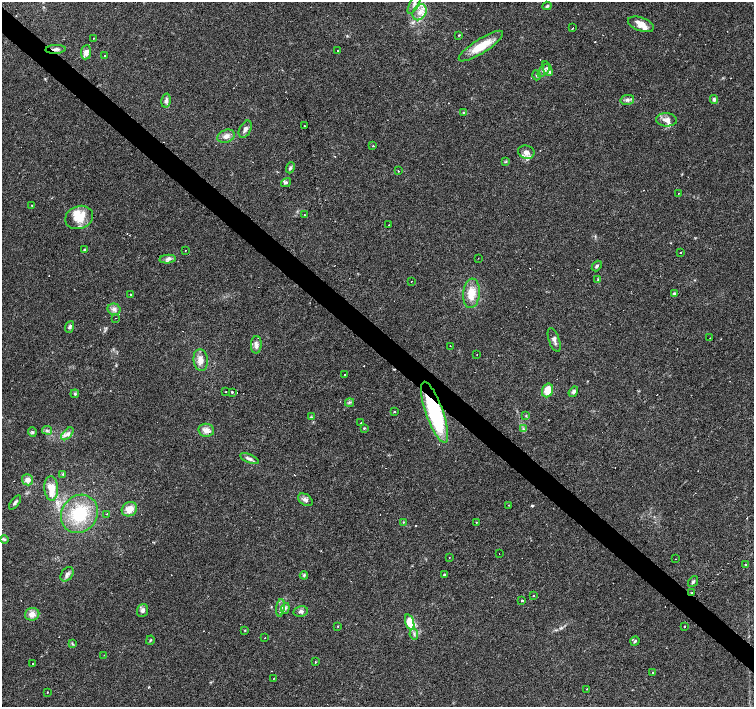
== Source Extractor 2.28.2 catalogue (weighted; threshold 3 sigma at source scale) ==
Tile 11 of 4 x 4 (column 3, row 3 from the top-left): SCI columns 3010-4512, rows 1637-3045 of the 6016 x 6022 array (HDU 1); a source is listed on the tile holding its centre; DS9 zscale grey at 2 x 2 block average (1 PNG px = mean of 2 x 2 image px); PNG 756 x 709 px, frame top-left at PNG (2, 2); each listed source drawn as its Kron ellipse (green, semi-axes under 4 px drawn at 4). Shown black and unused: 4% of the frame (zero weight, under 3 of 4 exposures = <1% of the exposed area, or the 3 px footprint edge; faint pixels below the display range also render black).
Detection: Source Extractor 2.28.2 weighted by HDU 2 'WHT'; one run over the whole footprint, this tile lists its part. Background 0.038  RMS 0.0036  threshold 0.0164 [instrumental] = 3 sigma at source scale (4.5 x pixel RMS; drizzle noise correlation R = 1.50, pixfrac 1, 0.0396/0.0396 arcsec/px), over >= 5 px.
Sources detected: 148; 22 cosmic-ray / hot-pixel residue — neither listed nor drawn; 9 inside a brighter listed object's ellipse — not listed separately; the other 117 listed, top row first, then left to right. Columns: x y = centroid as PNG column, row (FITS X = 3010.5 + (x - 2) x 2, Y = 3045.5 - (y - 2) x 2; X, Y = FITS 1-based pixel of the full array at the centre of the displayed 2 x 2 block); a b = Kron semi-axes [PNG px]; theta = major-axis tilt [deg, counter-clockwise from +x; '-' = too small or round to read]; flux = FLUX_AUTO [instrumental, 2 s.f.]
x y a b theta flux
414 3 12 4 63 4.2
547 6 5 4 - 1.4
419 12 8 6 57 6.4
641 24 13 6 -20 6.4
572 28 2 2 - 2.3
459 35 3 2 - 0.6
93 38 3 2 - 0.6
481 46 26 7 33 20
56 49 10 3 2 3
337 51 2 2 - 0.96
86 52 7 5 85 5.6
105 56 2 2 - 1.6
547 69 8 4 -66 2.5
544 70 8 4 47 2.5
536 75 5 3 - 1
714 99 4 4 - 2.3
627 100 7 5 13 2.6
166 101 7 4 78 3.4
463 112 3 2 - 0.56
667 120 10 6 -2 5
304 125 2 2 - 0.37
245 129 9 5 61 3.1
226 136 9 6 20 4.4
373 146 2 2 - 0.97
526 152 8 6 -18 4.8
506 162 3 2 - 0.63
290 168 5 4 - 1.8
398 171 2 2 - 0.51
286 183 5 3 - 1.3
679 193 2 2 - 0.44
32 205 2 2 - 2.1
304 215 2 2 - 1.8
79 217 14 11 22 15
389 225 2 2 - 0.64
85 250 4 3 - 1.4
185 250 2 2 - 0.64
680 252 2 2 - 2.1
478 258 2 2 - 0.39
168 259 8 4 5 2.7
597 266 6 4 51 1.5
598 279 4 3 - 0.8
412 281 2 2 - 0.96
471 293 15 8 85 14
130 294 2 2 - 2.8
674 294 4 3 - 1.5
114 309 6 5 - 3.2
116 318 2 2 - 0.45
70 327 6 4 69 1.8
710 338 2 2 - 0.34
554 340 12 5 -71 3.7
256 345 8 5 88 4
450 346 2 2 - 3.2
477 354 2 2 - 0.57
201 360 11 7 -84 6.8
345 374 2 2 - 0.6
548 390 7 5 67 12
226 392 2 2 - 1.4
232 392 2 2 - 3.1
573 392 5 4 - 2
75 394 4 4 - 1.2
350 402 4 2 - 0.99
394 412 2 2 - 2.5
434 412 32 8 -71 100
526 416 3 3 - 0.75
311 417 4 2 - 0.71
361 423 2 2 - 8.6
364 428 3 3 - 0.74
523 429 3 3 - 1.1
47 430 5 2 - 1.2
206 430 8 6 -9 5.8
32 432 5 4 - 1.4
67 434 8 4 48 3
249 459 10 4 -22 2.7
63 474 3 3 - 0.8
27 480 5 5 - 5
51 488 12 7 -86 15
305 500 8 5 -34 3
15 503 8 3 53 2
508 505 2 2 - 0.31
129 509 8 7 - 8.6
79 514 20 17 52 40
106 514 2 2 - 0.49
403 522 3 2 - 0.5
477 522 2 2 - 1.2
4 539 4 3 - 1.1
499 553 2 2 - 0.24
449 557 2 2 - 0.3
676 559 2 2 - 0.65
745 565 3 3 - 0.84
67 574 8 5 52 3.1
304 575 4 3 - 1
444 575 2 2 - 1.3
693 582 6 3 52 1.7
692 593 4 2 - 1.3
533 596 2 2 - 0.66
522 601 2 2 - 2.3
280 608 9 4 82 3
285 608 5 3 - 1.5
142 611 6 5 - 2.8
301 611 7 5 11 2.8
32 614 7 6 - 6.1
410 622 8 4 -72 22
337 626 2 2 - 2.5
684 626 2 2 - 4.1
245 631 3 2 - 0.53
414 634 5 3 - 1.6
265 638 2 2 - 0.85
150 640 4 2 - 0.82
635 641 5 3 - 1.3
72 644 3 3 - 0.83
104 655 2 2 - 1.9
315 662 2 2 - 1.6
33 664 2 2 - 1.7
653 673 2 2 - 0.79
273 679 2 2 - 0.42
587 689 2 2 - 2
47 692 2 2 - 4.4
Overlapping masked pixels (flux is a lower limit): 3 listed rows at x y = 56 49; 434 412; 692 593
Isophote crosses this tile's border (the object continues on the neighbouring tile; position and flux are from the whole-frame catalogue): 1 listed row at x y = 414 3
Diffuse or blended objects may show on this block-average render without a row.